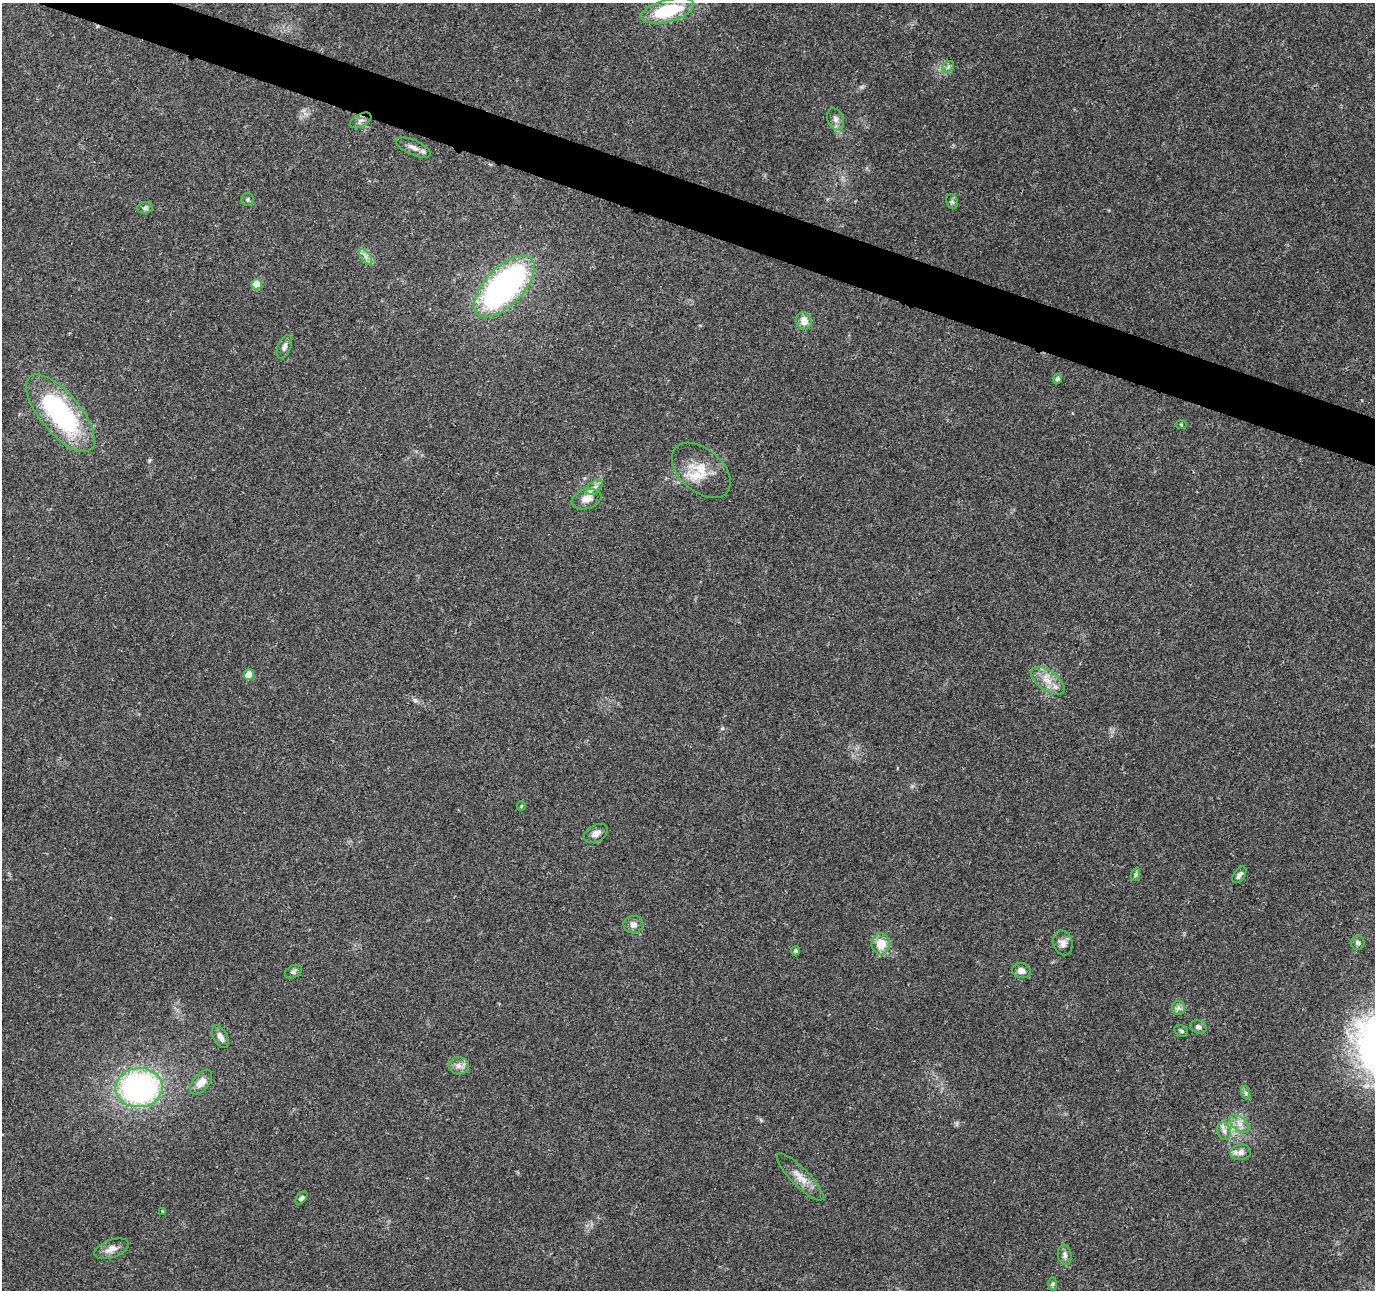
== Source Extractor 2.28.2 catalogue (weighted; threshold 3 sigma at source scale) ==
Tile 11 of 4 x 4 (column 3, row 3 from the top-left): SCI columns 2754-4126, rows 1505-2792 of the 5511 x 5649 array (HDU 1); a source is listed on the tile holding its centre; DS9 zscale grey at full resolution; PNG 1377 x 1292 px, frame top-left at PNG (2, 3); each listed source drawn as its Kron ellipse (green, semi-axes under 4 px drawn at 4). Shown black and unused: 3% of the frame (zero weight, under 3 of 4 exposures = <1% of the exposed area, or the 3 px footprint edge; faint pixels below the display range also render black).
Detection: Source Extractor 2.28.2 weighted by HDU 2 'WHT'; one run over the whole footprint, this tile lists its part. Background 0.0373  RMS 0.0036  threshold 0.0161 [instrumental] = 3 sigma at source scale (4.5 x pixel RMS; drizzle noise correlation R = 1.50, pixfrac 1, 0.0396/0.0396 arcsec/px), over >= 5 px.
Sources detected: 52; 3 inside a brighter listed object's ellipse — not listed separately; the other 49 listed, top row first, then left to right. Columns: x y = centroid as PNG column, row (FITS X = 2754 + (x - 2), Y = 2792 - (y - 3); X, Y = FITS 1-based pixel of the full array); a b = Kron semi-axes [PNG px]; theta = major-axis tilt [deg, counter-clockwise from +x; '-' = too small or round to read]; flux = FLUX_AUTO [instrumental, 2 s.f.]
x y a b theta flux
667 11 27 11 15 20
948 67 6 5 - 0.83
835 119 11 7 -66 1.9
361 120 11 6 28 1.4
413 147 19 7 -24 2.6
248 199 6 6 - 0.7
952 202 7 5 -68 0.85
145 208 8 5 7 0.85
366 257 9 4 -53 1.4
257 284 5 5 - 9.3
504 286 39 19 46 99
804 321 8 7 - 3.8
284 347 12 6 67 1.5
1057 379 5 4 - 1.1
60 413 48 20 -50 57
1181 425 5 3 - 0.35
701 470 34 21 -41 10
594 487 9 5 37 1.4
586 499 15 9 17 3.7
249 675 5 5 - 10
1048 681 20 9 -35 4.9
521 806 5 4 - 0.4
596 833 13 8 29 2.4
1136 874 7 4 72 0.61
1239 875 9 5 53 1.4
633 925 10 9 - 2
1063 943 12 9 -75 2.1
1358 943 7 7 - 0.99
881 944 10 9 - 6.6
796 951 4 4 - 0.75
1021 971 9 7 -15 2.2
293 972 9 6 27 0.93
1179 1008 7 6 - 1.1
1198 1027 8 6 -14 1.4
1181 1031 7 5 -35 0.68
220 1037 12 6 -62 2.3
459 1066 10 8 -6 2
201 1082 14 8 52 3.7
139 1088 23 19 4 96
1246 1093 7 4 -71 0.78
1239 1124 11 6 -38 2.4
1224 1131 9 6 -74 1.5
1241 1152 10 7 11 2.1
800 1177 32 9 -45 4.7
301 1198 7 4 50 0.83
163 1211 4 3 - 0.46
112 1249 18 8 19 2.9
1065 1255 10 7 -82 1.5
1053 1284 6 4 88 0.6